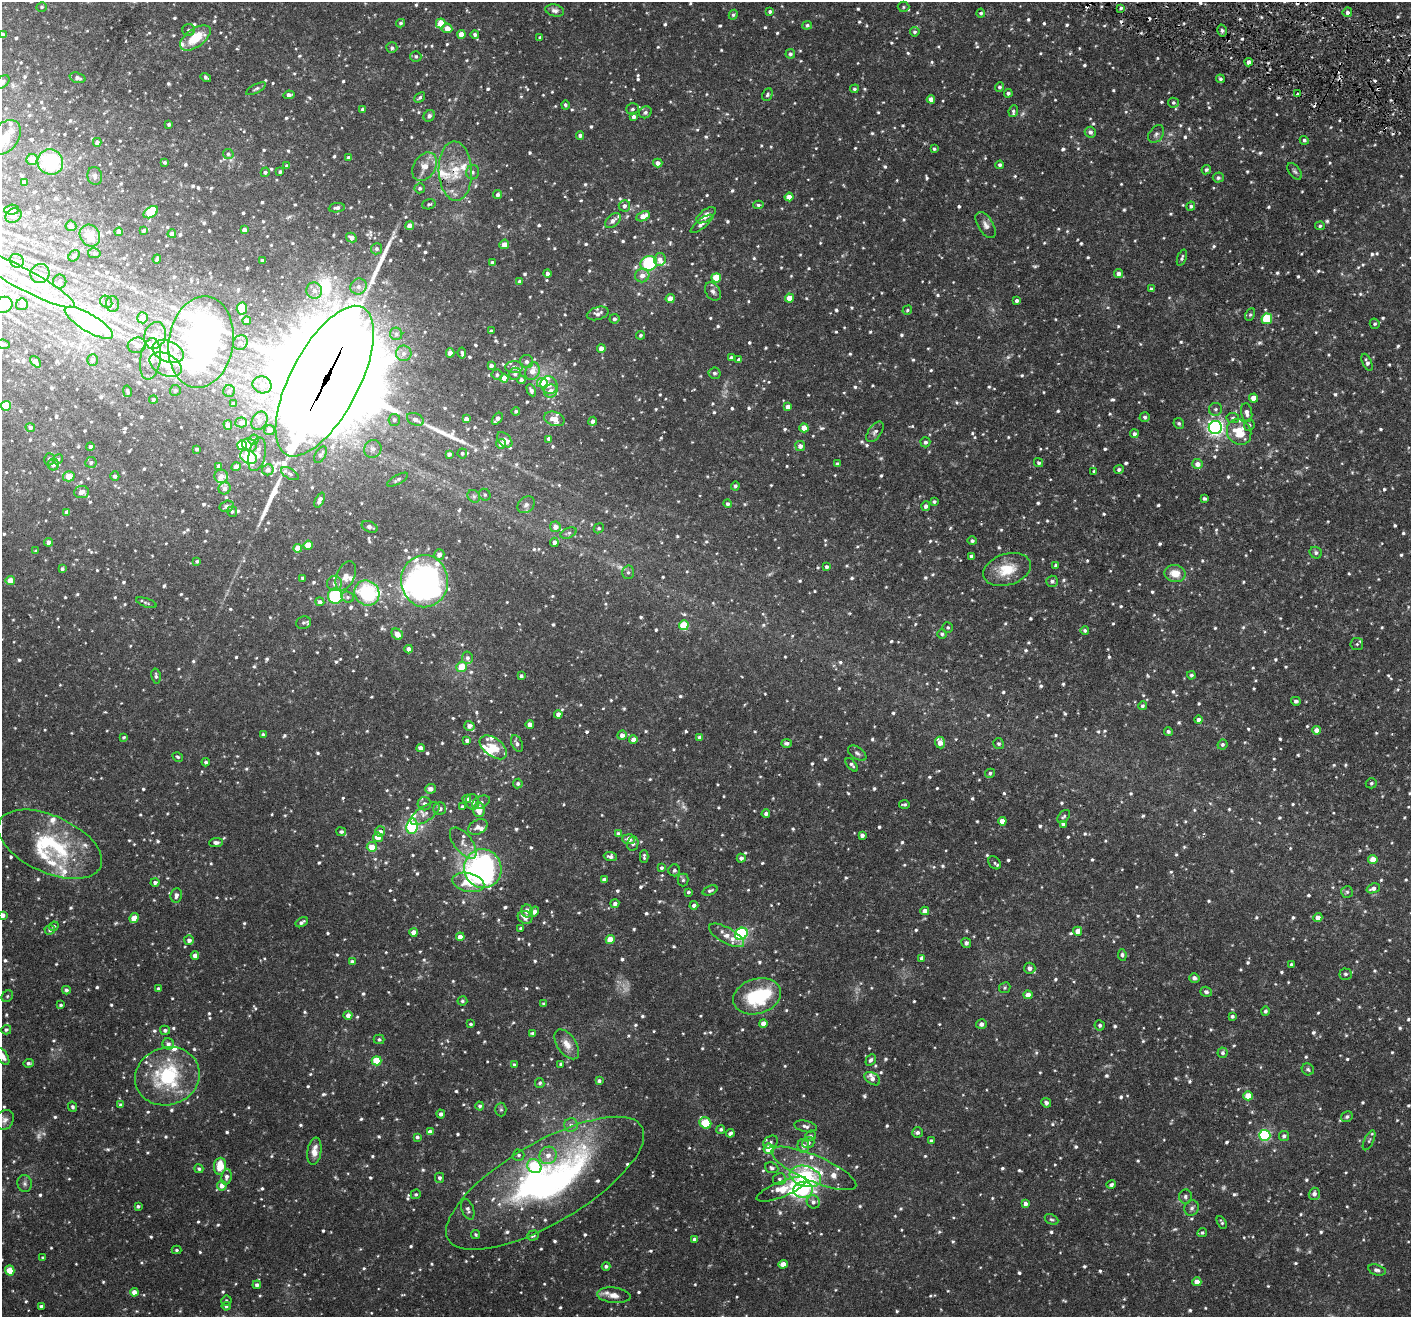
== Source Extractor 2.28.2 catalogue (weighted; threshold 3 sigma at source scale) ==
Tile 10 of 4 x 4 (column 2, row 3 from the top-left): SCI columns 1410-2818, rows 1589-2903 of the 5635 x 5672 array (HDU 1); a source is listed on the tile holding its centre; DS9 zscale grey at full resolution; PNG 1413 x 1319 px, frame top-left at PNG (2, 2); each listed source drawn as its Kron ellipse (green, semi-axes under 4 px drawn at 4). Shown black and unused: <1% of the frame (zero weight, under 3 of 6 exposures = <1% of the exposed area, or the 3 px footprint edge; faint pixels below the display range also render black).
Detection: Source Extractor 2.28.2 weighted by HDU 2 'WHT'; one run over the whole footprint, this tile lists its part. Background 0.0326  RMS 0.0027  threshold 0.0109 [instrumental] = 3 sigma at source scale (4.09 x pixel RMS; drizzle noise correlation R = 1.36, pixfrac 0.8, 0.05/0.05 arcsec/px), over >= 5 px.
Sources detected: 1415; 10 too faint to see at this stretch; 4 inside a brighter object's white glare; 7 cosmic-ray / hot-pixel residue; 3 long thin detections or spike segments (spike, bleed or trail) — neither listed nor drawn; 62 inside a brighter listed object's ellipse — not listed separately; of the other 1329, all 500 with FLUX_AUTO >= 0.408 (the completeness limit of this list) listed and drawn (829 fainter detections not listed), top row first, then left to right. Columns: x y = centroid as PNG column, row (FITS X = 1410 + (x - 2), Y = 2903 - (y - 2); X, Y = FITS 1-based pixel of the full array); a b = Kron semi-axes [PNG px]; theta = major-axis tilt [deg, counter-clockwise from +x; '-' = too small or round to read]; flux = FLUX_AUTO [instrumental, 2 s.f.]
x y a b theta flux
42 7 5 4 - 0.44
903 7 6 5 - 0.41
1121 8 4 4 - 0.45
555 10 9 6 -12 0.87
770 12 3 3 - 0.47
1347 12 5 4 - 0.68
981 13 4 4 - 0.48
733 15 5 4 - 0.41
400 23 5 4 - 0.44
441 23 5 4 - 6.7
807 25 5 4 - 0.53
447 28 5 4 - 2
189 30 6 6 - 0.74
1222 31 6 4 -74 0.57
915 32 5 4 - 0.48
461 34 4 4 - 1.8
475 34 4 4 - 0.61
2 35 4 4 - 1.1
540 37 3 3 - 0.45
195 38 17 9 35 6.4
392 48 5 5 - 0.55
790 54 5 5 - 0.53
416 56 5 5 - 0.53
1249 62 4 3 - 0.87
206 77 5 3 - 0.52
77 78 8 5 -17 0.83
1220 79 4 4 - 0.46
2 82 8 5 40 0.64
1000 87 5 4 - 0.55
256 89 11 4 27 0.49
854 89 4 4 - 0.45
1008 93 4 4 - 0.57
1297 94 4 3 - 0.58
289 95 5 4 - 1.2
767 95 6 5 - 0.51
420 97 6 4 41 0.45
931 99 4 4 - 1.4
1173 103 5 5 - 0.42
565 105 4 3 - 0.44
363 109 3 3 - 0.59
633 109 6 5 - 0.51
1013 111 6 5 - 0.46
645 112 6 5 - 0.65
429 116 6 5 - 0.77
633 116 4 3 - 0.87
169 124 3 3 - 0.43
1090 132 5 5 - 0.73
1156 134 10 6 52 0.76
580 135 4 4 - 0.68
5 137 19 13 54 3.6
1304 140 4 4 - 0.46
97 142 4 4 - 0.91
934 149 3 3 - 0.44
228 154 5 5 - 0.5
348 157 3 3 - 0.52
32 159 5 5 - 2.8
50 162 13 12 - 15
165 162 3 3 - 0.41
658 163 4 4 - 1.2
1000 165 4 4 - 0.6
287 166 3 3 - 0.49
425 167 15 11 57 3
1206 170 5 4 - 0.45
455 171 30 16 -87 7.5
1295 171 9 5 -52 0.63
265 172 5 4 - 0.42
280 172 3 3 - 0.48
473 172 7 6 - 0.74
95 176 9 7 -78 0.77
1218 178 5 5 - 0.57
24 183 4 4 - 1.2
420 188 5 5 - 0.56
498 195 4 4 - 0.83
789 197 4 4 - 3
429 204 7 5 18 0.48
758 205 5 4 - 0.45
624 206 6 5 - 0.97
1191 206 5 4 - 0.47
337 208 8 4 8 0.67
12 210 7 5 3 1.1
151 212 8 5 33 8.9
706 215 11 5 36 2.2
13 216 8 6 28 0.93
643 216 7 4 27 2.2
613 220 9 5 43 1.1
702 224 13 4 38 0.92
986 225 14 7 -58 1.2
71 226 5 5 - 0.94
409 226 4 4 - 1.6
1320 226 5 4 - 0.42
144 230 4 3 - 0.55
244 230 4 4 - 1.3
119 232 4 4 - 1.3
172 234 4 4 - 1.6
90 236 11 9 -56 4.1
351 238 6 4 -29 1.1
504 244 5 4 - 1.5
377 249 5 5 - 0.67
94 253 6 5 - 0.5
74 256 6 4 46 0.81
1182 258 8 4 70 0.5
157 259 4 3 - 0.42
660 259 6 5 - 1.2
17 261 7 6 - 0.8
262 261 3 3 - 0.63
492 263 3 3 - 0.65
649 263 8 7 - 15
40 273 10 9 - 1.4
547 273 4 4 - 0.82
1119 274 4 4 - 1.2
642 275 7 7 - 1.5
22 278 60 10 -28 12
716 278 5 4 - 7.2
60 282 7 6 - 0.63
519 282 4 4 - 0.61
359 287 8 7 - 1.2
1151 289 4 4 - 0.43
314 290 8 8 - 1.3
713 291 10 7 -59 0.95
789 298 4 4 - 2.7
670 299 4 4 - 2.4
1017 300 3 3 - 0.58
106 302 6 5 - 0.48
22 304 6 6 - 0.92
113 304 8 6 -89 0.76
4 305 9 8 - 5
242 308 6 5 - 7.5
907 310 5 4 - 0.41
598 313 11 6 16 1.2
1250 314 6 4 62 0.42
143 318 5 5 - 2.4
614 319 5 5 - 0.6
1267 319 5 5 - 12
247 321 4 4 - 2.1
89 323 27 8 -31 160
1375 324 5 5 - 0.42
491 331 3 3 - 0.46
396 334 6 6 - 0.64
155 335 14 10 74 2.4
641 335 4 4 - 0.47
201 342 46 32 81 70
240 343 8 7 - 0.87
3 344 7 4 -10 0.45
137 345 9 7 15 1.1
601 348 4 4 - 1.8
168 352 16 10 -24 4
404 353 8 7 - 1.1
450 353 4 4 - 2
462 353 5 3 - 0.52
731 358 4 3 - 0.64
150 359 21 10 82 3.7
92 360 6 5 - 0.64
739 360 4 4 - 0.89
527 361 6 6 - 0.84
36 362 7 4 -49 1.7
1367 362 9 4 -66 0.73
165 365 17 11 -27 3.4
491 366 4 4 - 0.92
514 367 8 6 3 1.1
532 371 9 7 71 2.5
714 373 6 5 - 0.57
515 374 6 6 - 0.71
497 375 5 5 - 0.57
504 378 4 4 - 3.3
521 380 4 4 - 0.82
325 381 83 34 62 7800
542 383 5 5 - 4.8
262 385 9 8 - 1.9
549 385 9 8 - 1.3
175 390 5 5 - 0.42
531 390 6 4 -64 0.83
127 391 6 3 -77 0.45
229 391 6 5 - 0.47
551 391 7 6 - 2
1254 398 4 4 - 2.6
153 399 4 4 - 0.5
233 404 4 3 - 0.74
6 406 5 5 - 9.3
788 407 4 4 - 1.6
1215 409 6 6 - 0.57
516 411 4 4 - 0.42
1247 413 9 5 -80 1
1145 417 5 5 - 0.55
1233 418 6 5 - 0.52
415 419 9 6 -25 1.1
466 419 4 4 - 1.3
497 419 7 3 49 1.3
554 419 10 7 -17 2.1
394 420 6 5 - 0.65
259 421 10 7 57 1.3
593 421 4 4 - 0.75
241 422 6 5 - 0.89
1179 423 5 5 - 0.44
228 425 5 4 - 2.2
1249 425 6 5 - 0.48
30 427 5 4 - 0.64
1215 427 6 6 - 76
804 428 4 4 - 3
269 430 5 5 - 1.2
875 432 12 6 54 0.83
1239 432 13 11 -54 6.3
1134 434 4 4 - 0.59
549 439 4 4 - 0.97
253 440 5 5 - 0.73
505 440 9 6 -44 1.7
925 442 5 5 - 0.61
501 444 5 5 - 1.2
242 445 5 5 - 10
249 445 7 6 - 1.5
90 446 4 4 - 0.51
800 446 5 5 - 1.2
197 449 3 3 - 0.45
373 449 9 8 - 1.3
462 453 5 5 - 0.58
257 454 17 8 77 1.8
449 454 4 4 - 0.8
321 455 9 5 57 0.8
248 457 9 6 -31 9.8
49 459 6 5 - 0.66
58 459 5 4 - 0.52
91 462 5 5 - 0.6
1039 463 5 4 - 0.46
837 464 3 3 - 0.54
1197 464 5 5 - 1.4
53 465 6 6 - 1.1
219 466 4 4 - 0.89
236 467 4 4 - 2.2
268 470 6 5 - 0.93
1119 470 5 4 - 0.52
1094 471 4 3 - 0.44
290 474 10 5 -30 0.66
69 476 6 5 - 2.5
115 476 5 4 - 0.64
221 476 7 6 - 1.3
398 480 11 4 30 0.69
735 486 4 4 - 0.58
225 488 6 6 - 1.3
81 492 7 6 - 1.5
485 495 6 5 - 0.46
474 496 7 5 -44 0.53
1205 499 4 3 - 0.49
320 500 8 4 66 1.3
934 502 4 3 - 0.42
728 504 4 4 - 0.54
526 505 9 7 40 0.9
227 506 7 5 15 0.89
926 506 4 4 - 0.78
67 512 4 4 - 1.2
232 512 5 5 - 0.41
370 527 8 5 -24 0.8
555 527 5 5 - 1.6
599 528 5 5 - 0.42
569 533 8 5 23 0.56
972 541 4 4 - 0.53
48 542 4 4 - 0.97
554 542 4 4 - 1.1
308 545 4 4 - 4.2
298 548 4 4 - 2.8
36 551 3 3 - 0.45
1316 553 6 5 - 0.6
439 554 5 5 - 1.3
971 556 4 3 - 0.6
197 561 3 3 - 0.41
1056 565 4 3 - 0.48
826 567 3 3 - 0.53
62 569 4 3 - 0.5
1007 570 24 15 17 5.8
628 572 7 6 - 0.6
1175 573 10 8 -11 3.2
346 576 16 9 67 1.7
303 578 3 3 - 0.56
10 581 4 4 - 2.3
425 581 26 23 -86 50
1052 581 6 5 - 0.62
334 583 7 7 - 1.1
367 593 13 12 - 15
335 596 7 7 - 24
348 597 6 5 - 0.51
320 602 4 4 - 0.77
146 603 11 3 -19 0.43
304 623 7 6 - 0.57
684 625 5 4 - 8.3
948 627 5 5 - 0.42
1085 630 4 4 - 0.43
397 634 6 5 - 1.5
942 634 5 4 - 0.42
1357 644 6 6 - 0.41
409 649 4 4 - 1.3
467 658 6 5 - 0.76
461 667 5 5 - 4.2
1191 675 4 4 - 0.51
156 676 7 4 -78 0.57
521 676 4 3 - 0.5
1296 701 5 4 - 0.61
1142 706 4 4 - 0.48
558 714 4 4 - 1.3
1199 720 4 4 - 0.91
530 724 4 4 - 1.3
469 726 5 4 - 1.1
1316 730 4 4 - 1.3
1168 731 4 4 - 0.5
263 735 4 3 - 0.66
622 735 4 4 - 1.3
124 737 4 3 - 0.43
700 737 4 4 - 1
633 739 4 4 - 1.6
467 740 4 3 - 0.72
940 742 6 5 - 2.2
517 743 9 5 -65 0.76
787 743 5 4 - 0.63
999 744 6 5 - 0.44
1222 744 5 5 - 0.53
493 747 16 9 -37 3.1
421 748 4 4 - 1.3
857 753 10 6 -35 0.69
178 757 5 4 - 0.41
206 762 4 4 - 0.58
852 765 8 4 -51 0.57
990 773 5 4 - 0.51
518 783 5 4 - 0.53
1371 783 5 5 - 0.45
430 789 5 5 - 1.3
467 799 4 4 - 1.2
473 802 8 6 -75 0.89
481 802 9 6 28 0.81
424 804 7 6 - 0.97
904 804 5 3 - 0.41
462 807 4 4 - 0.45
440 809 6 6 - 1
479 810 7 6 - 3
766 813 4 4 - 0.72
425 814 17 7 34 1.9
1064 816 8 5 48 0.47
1002 821 4 4 - 2.1
1063 824 4 3 - 0.42
412 826 8 5 84 26
478 827 10 7 26 1.3
341 832 5 4 - 0.44
380 832 5 5 - 1.3
618 834 4 4 - 0.66
862 835 4 3 - 0.78
378 837 5 5 - 2
629 839 6 5 - 1.6
216 842 7 4 3 0.81
463 843 18 9 -52 2.1
50 844 56 28 -24 22
633 844 7 5 79 0.65
372 847 5 5 - 3.1
610 856 6 4 -5 0.75
644 856 6 3 -90 0.45
741 858 4 4 - 0.79
1373 859 4 4 - 2.7
995 863 7 5 -48 0.49
661 868 4 4 - 0.52
483 869 19 18 - 64
674 870 6 6 - 0.61
604 880 4 4 - 1.4
683 880 6 5 - 0.47
155 882 4 4 - 0.72
468 882 16 9 -13 5.2
1373 888 7 4 19 0.99
710 890 8 4 21 0.55
688 892 3 3 - 0.42
1347 892 6 6 - 0.5
176 895 7 5 83 0.97
615 904 4 4 - 0.81
694 905 4 4 - 0.77
527 911 6 6 - 1.6
534 911 5 4 - 1
925 911 4 4 - 1.6
3 915 4 4 - 1.6
525 917 7 6 - 1.6
134 918 5 4 - 3.6
1318 918 4 4 - 1.4
302 922 7 3 31 0.69
54 926 5 4 - 0.56
521 929 4 4 - 0.46
50 930 5 5 - 0.64
1078 931 4 4 - 1.6
414 932 4 4 - 2
741 934 7 5 34 35
727 935 19 7 -29 2.4
460 937 4 4 - 1.7
610 939 4 4 - 4.5
189 940 5 5 - 1
966 943 5 5 - 0.67
1122 955 6 4 -81 0.5
195 956 4 4 - 1.5
922 958 4 4 - 1.1
352 962 4 4 - 0.86
1291 965 4 4 - 0.43
1030 968 6 5 - 1.1
1346 974 6 6 - 0.55
1194 978 5 4 - 0.76
158 988 3 3 - 0.42
1005 988 6 5 - 0.41
66 990 4 4 - 0.65
1206 992 6 5 - 0.65
1028 995 4 4 - 2
7 996 6 5 - 0.44
757 996 24 17 17 15
462 1001 5 4 - 0.44
544 1004 4 4 - 0.45
61 1005 4 4 - 0.44
1265 1011 4 4 - 0.58
348 1015 4 4 - 1.3
1232 1016 4 4 - 0.52
763 1023 4 4 - 1.8
471 1024 3 3 - 0.42
981 1024 5 5 - 1
1100 1025 5 5 - 0.55
6 1030 5 4 - 0.47
165 1030 5 4 - 0.59
533 1033 4 3 - 0.59
379 1039 5 4 - 0.48
168 1044 6 5 - 0.84
567 1044 17 9 -56 2.4
1223 1053 5 5 - 0.58
3 1057 9 5 -59 1.1
871 1060 6 4 61 0.63
377 1061 5 4 - 8.3
28 1063 5 4 - 0.62
514 1064 4 3 - 0.42
561 1064 4 3 - 0.41
1308 1069 6 5 - 0.5
167 1076 33 29 20 19
872 1079 9 5 -34 1.1
599 1081 4 4 - 0.52
540 1083 5 4 - 0.43
1248 1096 5 4 - 5.2
1046 1103 5 4 - 0.73
120 1105 4 4 - 0.5
480 1106 4 4 - 0.55
72 1107 5 4 - 0.51
501 1109 7 5 -88 0.45
441 1114 4 4 - 0.69
1347 1117 6 5 - 0.43
5 1120 10 8 55 1
705 1123 6 5 - 8.8
571 1125 7 6 - 0.8
806 1126 11 5 -11 0.78
721 1129 4 4 - 0.49
430 1132 4 4 - 1.6
917 1132 5 5 - 0.7
730 1133 4 3 - 0.67
1265 1135 5 5 - 33
810 1136 5 5 - 0.54
1284 1136 5 5 - 0.73
417 1137 4 4 - 0.46
1369 1140 11 4 64 0.56
931 1141 4 3 - 0.54
771 1142 8 5 29 0.64
808 1143 6 5 - 0.82
803 1146 7 6 - 1.1
769 1149 5 5 - 5
314 1151 13 7 81 2.3
519 1155 6 5 - 0.54
548 1155 9 8 - 1.9
220 1166 8 6 83 4.3
534 1166 7 6 - 10
772 1168 7 5 -21 0.55
814 1168 46 13 -23 7.8
199 1169 4 4 - 0.48
805 1176 16 10 -17 18
226 1177 8 5 84 0.88
439 1178 5 4 - 0.63
779 1179 6 6 - 0.53
25 1183 8 7 - 0.71
545 1183 112 40 30 79
1111 1185 5 4 - 0.66
222 1186 5 5 - 1.5
782 1189 27 7 22 4.9
803 1190 10 8 7 17
416 1194 5 4 - 0.41
1314 1194 6 5 - 1
1185 1196 7 6 - 0.67
813 1202 7 6 - 0.78
1025 1204 4 4 - 1.1
138 1206 4 3 - 0.49
1192 1208 8 7 - 0.74
468 1209 10 6 -71 0.85
1051 1219 7 5 -26 0.44
1222 1222 7 3 -61 0.41
1202 1233 5 4 - 0.42
476 1235 5 4 - 0.41
533 1236 6 5 - 0.56
695 1239 4 4 - 0.93
176 1250 5 4 - 0.42
43 1258 4 3 - 0.45
783 1264 5 4 - 2.7
606 1266 4 4 - 0.59
10 1270 5 4 - 4.3
1377 1270 9 5 -16 0.79
1197 1282 4 4 - 3
257 1285 4 4 - 0.71
134 1292 4 4 - 1.9
614 1295 17 7 -6 2.2
226 1301 5 5 - 0.46
41 1306 4 3 - 0.54
226 1306 4 4 - 0.44
Overlapping masked pixels (flux is a lower limit): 2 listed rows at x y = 455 171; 325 381
Isophote crosses this tile's border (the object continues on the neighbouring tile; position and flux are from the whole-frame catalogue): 8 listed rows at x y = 2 35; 2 82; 5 137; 22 278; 4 305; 3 344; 3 915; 3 1057